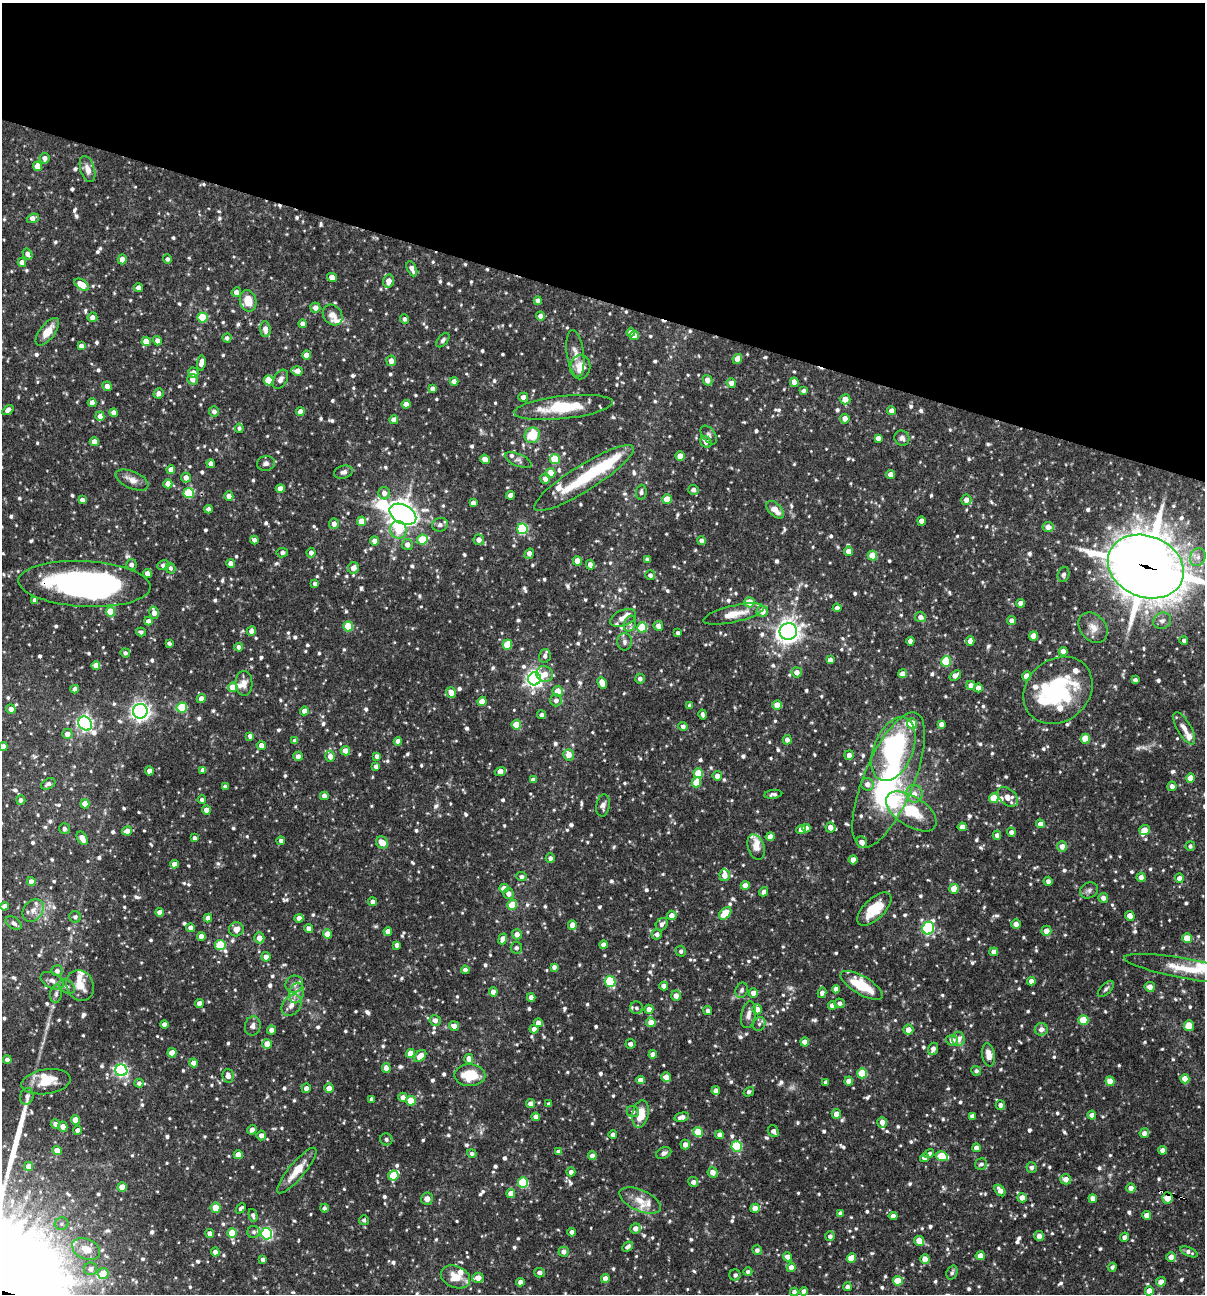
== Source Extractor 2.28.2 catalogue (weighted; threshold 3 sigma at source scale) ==
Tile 2 of 4 x 4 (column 2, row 1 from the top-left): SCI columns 1454-2656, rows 3876-5167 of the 5187 x 5169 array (HDU 1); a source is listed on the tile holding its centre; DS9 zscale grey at full resolution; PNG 1207 x 1296 px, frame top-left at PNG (2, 3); each listed source drawn as its Kron ellipse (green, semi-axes under 4 px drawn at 4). Shown black and unused: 23% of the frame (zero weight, under 3 of 4 exposures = <1% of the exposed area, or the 3 px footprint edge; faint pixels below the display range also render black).
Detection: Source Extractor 2.28.2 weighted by HDU 2 'WHT'; one run over the whole footprint, this tile lists its part. Background 0.0982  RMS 0.004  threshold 0.018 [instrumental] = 3 sigma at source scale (4.5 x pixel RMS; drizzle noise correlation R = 1.50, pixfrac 1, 0.05/0.05 arcsec/px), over >= 5 px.
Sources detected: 1152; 2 too faint to see at this stretch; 4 inside a brighter object's white glare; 4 cosmic-ray / hot-pixel residue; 3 long thin detections or spike segments (spike, bleed or trail) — neither listed nor drawn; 39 inside a brighter listed object's ellipse — not listed separately; of the other 1100, all 500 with FLUX_AUTO >= 1.08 (the completeness limit of this list) listed and drawn (600 fainter detections not listed), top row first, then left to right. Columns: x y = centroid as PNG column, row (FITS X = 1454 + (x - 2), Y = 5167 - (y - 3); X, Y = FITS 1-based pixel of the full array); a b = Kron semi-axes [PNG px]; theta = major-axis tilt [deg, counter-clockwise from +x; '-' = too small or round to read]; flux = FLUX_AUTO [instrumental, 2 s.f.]
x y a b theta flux
45 158 5 5 - 2.2
37 166 5 4 - 5.6
87 169 13 7 -73 3.4
33 218 6 4 20 2.8
27 254 6 4 -58 1.9
122 259 5 4 - 4.4
167 259 4 4 - 1.2
22 262 4 4 - 2.6
412 269 8 4 -66 2.4
332 277 5 4 - 3.5
389 281 6 5 - 3.5
82 285 8 5 -34 7.1
138 288 4 4 - 2.3
236 292 5 4 - 2.8
248 301 11 8 -77 7.1
538 301 4 4 - 2.5
315 308 5 5 - 2.8
333 315 11 9 -52 3.1
540 316 4 4 - 2.2
92 317 5 5 - 2.2
202 317 5 5 - 16
404 319 5 4 - 1.2
302 324 4 4 - 2.2
265 329 8 5 -85 3.2
47 332 16 7 52 5.8
631 332 4 4 - 2.1
634 336 5 4 - 3
227 338 4 4 - 1.3
443 340 8 5 50 1.2
146 341 5 4 - 5.9
157 341 5 4 - 2.1
81 346 4 4 - 2.4
575 354 24 8 -82 3.9
306 355 4 4 - 3.1
737 359 5 4 - 3.7
391 361 5 5 - 2.7
201 363 7 4 83 3.4
580 367 12 10 81 5.5
297 371 5 5 - 3.4
193 373 5 5 - 3.1
192 379 5 5 - 2.5
280 379 10 6 59 1.8
269 380 5 5 - 11
707 380 5 4 - 2.9
454 381 4 4 - 3
794 382 4 4 - 3.6
731 383 5 4 - 2.4
107 386 5 4 - 2.3
432 389 4 4 - 2.2
803 391 4 4 - 1.1
158 393 5 5 - 2.1
523 397 5 4 - 2.1
845 399 5 5 - 3.8
92 403 4 4 - 3.6
406 404 4 4 - 2.9
563 407 50 11 6 18
8 410 6 4 36 2.1
891 411 4 4 - 2.7
214 412 5 5 - 1.7
300 412 4 4 - 3.8
113 413 4 4 - 2.6
100 416 5 4 - 3.1
845 419 5 4 - 2.9
394 420 4 4 - 2.6
239 428 5 4 - 1.1
532 435 8 7 - 11
709 435 11 6 -53 1.3
878 438 4 4 - 2.5
902 438 8 7 - 1.7
94 442 4 4 - 3.2
706 442 6 5 - 2.2
680 456 4 4 - 5.6
485 459 5 4 - 3.8
555 459 5 5 - 14
518 460 14 6 -23 1.7
266 463 9 7 11 1.5
211 464 4 4 - 2.9
171 470 4 4 - 3.1
343 472 9 6 16 1.6
551 473 5 5 - 6.5
891 474 4 4 - 3.4
186 478 5 5 - 2.8
584 478 58 13 32 22
545 479 5 5 - 3.2
132 480 17 8 -24 3.3
168 484 4 4 - 4.2
280 489 4 4 - 3.8
693 490 5 5 - 1.8
641 492 7 5 86 1.3
189 493 5 5 - 21
384 493 6 5 - 2.7
511 495 4 4 - 2.9
229 496 5 4 - 3.4
667 499 5 5 - 6.9
82 500 4 4 - 2.1
966 500 5 5 - 2.7
473 503 4 4 - 2.3
208 509 4 4 - 1.8
775 510 10 6 -45 4.9
403 514 14 9 -28 390
361 521 4 4 - 6.3
921 521 5 4 - 2.5
334 524 5 5 - 2.8
440 525 8 7 - 1.5
1048 527 5 5 - 2.8
522 529 5 5 - 31
398 530 9 8 - 9.4
254 540 4 4 - 1.7
422 540 5 5 - 11
479 540 5 5 - 2.6
374 541 4 4 - 2.7
701 541 4 4 - 1.8
407 545 5 5 - 2.3
848 551 5 4 - 2.9
282 553 5 5 - 1.2
311 553 5 4 - 2.1
529 554 5 4 - 2.8
872 556 5 5 - 9.3
1198 557 9 7 64 2.4
647 559 4 4 - 1.3
577 561 4 4 - 4.5
231 564 4 4 - 3.1
131 565 5 5 - 1.8
163 565 6 5 - 1.7
590 565 5 4 - 2.5
1146 567 39 30 -23 1500
170 568 5 5 - 1.1
353 568 6 5 - 2.9
147 573 4 4 - 2.6
1064 574 8 5 75 1.1
650 575 5 5 - 1.5
84 584 66 23 -3 130
315 584 4 4 - 1.8
35 600 4 4 - 2.4
749 602 5 5 - 6.5
1020 603 4 4 - 2.7
837 608 4 4 - 2.1
762 611 6 5 - 4.9
110 612 5 4 - 11
154 613 6 4 -73 3.4
734 614 31 8 13 7.4
920 617 5 5 - 2
623 618 13 8 24 3.1
148 621 4 4 - 2.4
1012 621 4 4 - 2.1
1162 621 9 8 - 2
630 624 8 6 69 1.4
348 626 5 5 - 15
658 626 5 5 - 3
642 627 5 5 - 18
1093 628 17 12 -49 4.3
251 631 5 4 - 2.3
788 631 9 8 - 270
141 632 5 4 - 1.1
678 633 4 3 - 1.3
1033 636 4 4 - 4.8
1184 640 4 4 - 1.1
910 641 4 4 - 2.8
970 641 5 4 - 2.6
625 642 9 7 -89 1.5
169 643 4 4 - 1.2
507 645 5 4 - 12
239 647 4 4 - 2.2
1063 651 4 4 - 3.1
125 653 5 4 - 1.2
545 656 7 5 75 1.7
830 660 4 4 - 2.2
946 661 5 5 - 17
96 665 4 4 - 3.1
797 672 5 5 - 2.7
545 674 8 8 - 4.2
902 674 4 4 - 2.6
955 675 6 4 39 2.5
1027 676 5 4 - 4.5
535 679 6 6 - 160
640 679 5 5 - 1.7
1135 680 4 4 - 1.3
244 683 12 8 -88 2.9
602 683 6 4 -64 4.8
971 685 4 4 - 2.6
233 687 5 5 - 7.4
978 688 4 4 - 2.8
75 689 4 4 - 2.6
1058 690 37 31 40 40
558 691 5 5 - 4.4
451 692 5 5 - 3.9
201 698 4 4 - 2.5
556 700 6 5 - 1.8
482 701 5 4 - 6.1
690 705 4 4 - 1.5
777 705 4 4 - 5.5
182 707 5 5 - 21
11 709 5 4 - 2.3
140 711 7 7 - 170
304 711 4 4 - 2.6
703 714 5 3 - 1.1
542 715 4 4 - 1.2
85 723 7 6 - 120
912 723 5 5 - 6.1
941 724 4 4 - 2
516 725 5 4 - 8.1
683 726 4 4 - 1.4
1184 728 18 7 -60 3.1
67 734 5 5 - 2.9
250 736 4 4 - 1.8
1085 739 5 4 - 11
787 740 5 4 - 2.5
295 741 4 4 - 2.7
398 741 4 4 - 2.8
261 745 4 4 - 2.3
3 746 4 4 - 3.1
893 749 33 19 67 53
345 751 5 4 - 3.5
569 755 5 5 - 4.5
849 755 5 4 - 2.5
298 756 4 4 - 2.3
330 756 5 5 - 3.2
377 756 4 4 - 1.5
376 766 4 4 - 1.7
203 770 4 4 - 2.4
149 771 4 4 - 2.6
500 771 6 4 20 3.8
698 773 5 5 - 12
717 776 5 4 - 2.8
1190 778 4 4 - 4.4
533 780 4 4 - 2.3
889 780 72 25 67 70
696 782 5 4 - 8.5
48 784 7 5 26 1.5
867 784 6 6 - 2.7
1172 786 5 4 - 1.9
225 787 4 4 - 2.1
773 794 9 4 7 1.3
914 794 9 8 - 3.2
324 796 4 4 - 2.6
1008 797 12 8 -41 4.6
994 798 5 5 - 9.3
21 800 5 4 - 1.5
202 800 4 4 - 1.1
85 804 4 4 - 5.4
603 805 11 6 81 1.8
206 810 4 4 - 2.9
911 811 28 15 -33 18
1040 824 4 4 - 3.1
830 827 5 5 - 3.2
962 827 4 4 - 3
806 828 4 4 - 2.7
64 829 5 5 - 1.5
801 830 4 4 - 3
1144 830 5 5 - 5.3
127 831 5 4 - 2.9
1011 832 4 4 - 1.8
997 835 4 4 - 1.8
770 837 4 4 - 3.6
82 838 7 4 -59 3.9
194 838 4 4 - 1.4
281 841 4 4 - 1.5
382 842 6 5 - 4.6
862 842 6 5 - 3.1
1062 846 5 5 - 2.7
1190 846 5 4 - 1.1
756 847 13 8 -70 3.4
550 858 4 4 - 1.5
853 860 4 4 - 4.1
174 864 4 4 - 2.5
725 875 6 5 - 3.2
521 877 5 4 - 1.5
1141 877 5 4 - 2.3
1179 878 4 4 - 2.4
31 881 4 4 - 2.7
1048 881 4 4 - 1.5
745 885 4 4 - 4
504 888 4 4 - 3.6
954 889 5 4 - 8
1089 890 9 7 28 1.4
764 892 5 4 - 1.6
508 894 5 5 - 2.4
1103 898 5 5 - 2
373 902 4 4 - 1.9
512 905 5 5 - 11
4 906 4 4 - 3.4
874 909 21 10 44 10
33 910 12 9 52 2.8
160 912 4 4 - 2.6
725 913 7 5 47 11
672 915 5 4 - 2.9
1130 916 5 4 - 3.4
75 917 6 5 - 1.1
208 918 4 4 - 2.6
299 918 4 4 - 2.7
14 923 9 5 -32 1.4
662 924 7 5 54 1.8
1016 924 5 4 - 2.6
572 925 5 4 - 4.2
191 928 4 4 - 2.5
309 928 4 4 - 2.5
928 928 6 5 - 54
236 929 7 7 - 2.8
388 931 4 4 - 2.7
1046 931 5 5 - 3.3
327 934 4 4 - 5.4
517 934 5 5 - 2.6
657 934 5 5 - 1.8
201 936 4 4 - 3
259 938 5 5 - 3
1187 938 5 4 - 7.5
503 939 5 4 - 3.8
220 945 5 5 - 19
397 945 4 4 - 1.5
603 945 4 4 - 2.5
516 948 6 5 - 1.2
681 951 5 5 - 1.2
994 952 4 4 - 2.7
266 957 4 4 - 3.2
554 967 4 4 - 1.6
1189 969 65 10 -10 15
465 970 4 4 - 1.7
57 971 5 5 - 2
52 981 12 7 -26 2.2
610 981 5 5 - 24
1031 981 4 4 - 2.7
294 984 9 8 - 2.2
80 985 16 13 -65 6
862 985 24 9 -31 15
664 986 4 4 - 2.9
67 987 9 6 -34 1.4
1150 987 5 5 - 2.6
836 989 4 4 - 2.5
1106 989 10 5 45 1.1
742 990 8 6 68 1.2
493 992 4 4 - 2.4
296 993 10 7 78 2.4
753 993 4 4 - 3.5
822 993 5 4 - 2
56 994 9 6 81 1.2
676 996 5 5 - 3
531 997 4 4 - 2.8
199 1003 4 4 - 2.5
840 1003 5 4 - 1.5
292 1005 12 8 51 2.8
832 1005 4 4 - 2.4
636 1008 6 6 - 1.3
649 1009 4 4 - 3
757 1009 5 4 - 2.8
708 1011 4 4 - 1.4
748 1015 14 7 79 2.4
435 1020 5 5 - 2
1083 1020 5 5 - 11
651 1022 5 5 - 4.8
538 1023 4 4 - 2.9
164 1024 4 4 - 2.4
759 1024 7 6 - 1.2
253 1026 10 8 78 1.9
454 1026 5 4 - 2.8
1189 1026 5 5 - 5.8
534 1029 4 4 - 2.6
1041 1029 6 6 - 2.5
272 1030 4 4 - 2.6
908 1030 5 5 - 3
958 1039 7 6 - 4.1
952 1040 6 5 - 2.8
805 1042 4 4 - 3.9
267 1044 5 5 - 4.1
630 1044 5 5 - 1.7
933 1049 6 5 - 2.3
172 1053 4 4 - 5.7
410 1053 4 4 - 6.1
653 1054 4 4 - 2.6
988 1055 11 6 -81 3.8
420 1056 7 5 44 4.7
7 1059 4 4 - 1.9
469 1059 5 4 - 3.3
194 1063 4 4 - 3.2
386 1068 5 4 - 3
121 1070 6 6 - 86
976 1071 5 5 - 1.2
862 1073 5 5 - 19
470 1075 15 11 -1 13
228 1076 7 5 -77 2.9
666 1077 5 4 - 2.7
1185 1079 4 4 - 4.4
641 1080 4 4 - 3
849 1081 4 4 - 3.3
1110 1081 4 4 - 5
46 1082 25 12 8 9.5
826 1082 4 4 - 1.6
139 1083 4 4 - 1.6
306 1088 4 4 - 1.7
329 1088 4 4 - 3.3
716 1091 4 4 - 2.6
749 1092 5 4 - 1.1
27 1096 8 6 71 1.6
403 1097 5 4 - 2.5
371 1099 4 3 - 1.2
411 1101 5 4 - 9.7
530 1104 5 4 - 2.6
549 1104 4 4 - 1.4
1000 1105 5 4 - 1.6
633 1111 6 5 - 1.2
640 1114 14 8 79 6.9
836 1114 5 4 - 2.7
1092 1115 4 4 - 3.4
972 1116 4 4 - 2
536 1117 4 4 - 2.6
682 1117 7 4 12 2.4
75 1120 4 4 - 6.2
882 1122 5 4 - 2.7
55 1124 4 4 - 1.7
63 1127 5 4 - 3.1
78 1130 4 4 - 2
252 1130 5 4 - 2.7
773 1131 6 5 - 1.8
698 1132 5 5 - 9.4
1144 1133 5 5 - 2.3
261 1135 5 4 - 2.4
613 1135 4 4 - 1.8
720 1135 4 4 - 2.5
386 1139 6 6 - 1.3
685 1145 5 4 - 2.6
737 1146 5 5 - 23
976 1148 4 4 - 2.6
57 1150 4 4 - 4.2
1163 1150 4 4 - 2.7
559 1152 4 4 - 2
664 1153 8 5 25 1.4
472 1154 5 4 - 1.2
929 1154 5 4 - 1.2
238 1155 4 4 - 5.2
592 1156 4 4 - 2.5
942 1156 6 5 - 13
924 1158 4 4 - 2.6
981 1164 6 5 - 1.4
28 1166 5 4 - 2.9
1032 1167 5 5 - 1.5
297 1170 29 8 50 7.4
571 1172 4 4 - 1.6
713 1172 5 5 - 2.9
393 1176 5 5 - 8.5
1066 1179 5 5 - 2.8
693 1182 5 5 - 1.7
523 1183 5 5 - 27
122 1187 4 4 - 5.7
1131 1188 4 4 - 2.9
1000 1190 7 4 -54 2.6
511 1193 4 4 - 4
1022 1198 5 4 - 3.2
1168 1198 6 5 - 7.6
427 1199 6 6 - 2.4
1093 1199 4 4 - 2.8
640 1201 22 10 -24 6.1
216 1208 5 5 - 7.7
241 1208 6 4 48 1.1
324 1208 4 4 - 1.1
755 1208 5 4 - 4
840 1213 4 4 - 1.5
253 1215 6 4 -74 1.2
1147 1215 4 4 - 3.4
893 1216 4 4 - 2.5
364 1220 5 5 - 1.1
62 1224 7 6 - 1.1
635 1228 5 5 - 2.7
254 1232 6 6 - 1.3
572 1232 4 4 - 2.5
210 1233 4 4 - 2.5
232 1233 5 4 - 11
267 1234 6 5 - 56
830 1236 5 5 - 1.5
1039 1236 5 4 - 2.6
1125 1237 5 4 - 1.9
919 1241 5 4 - 5.1
628 1247 6 4 41 1.4
86 1249 14 10 -25 4.9
757 1250 5 5 - 1.6
215 1252 4 4 - 2.6
563 1252 5 5 - 2.2
1189 1252 9 4 -24 1.5
980 1256 4 4 - 3.4
787 1257 4 4 - 2.6
1171 1257 5 5 - 2.6
851 1258 4 4 - 7.2
925 1259 4 4 - 4.7
263 1260 4 4 - 1.9
791 1267 4 4 - 2.9
1112 1267 4 4 - 1.2
91 1269 6 6 - 1.7
748 1272 4 4 - 1.1
952 1272 7 5 70 1.1
103 1273 5 5 - 4.4
539 1273 5 5 - 1.7
735 1275 5 5 - 1.3
455 1277 15 10 -22 6.8
478 1278 6 5 - 3.9
605 1278 4 4 - 2.7
898 1281 5 5 - 9.5
521 1282 4 4 - 2.6
1161 1282 5 4 - 3
847 1287 4 4 - 1.6
804 1291 4 4 - 2.6
1149 1291 4 4 - 5.3
794 1292 4 4 - 1.5
Overlapping masked pixels (flux is a lower limit): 3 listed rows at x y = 1146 567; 84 584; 1168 1198
Isophote crosses this tile's border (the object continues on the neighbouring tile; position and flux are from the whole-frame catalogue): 4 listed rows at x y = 1146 567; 84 584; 3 746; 1189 969